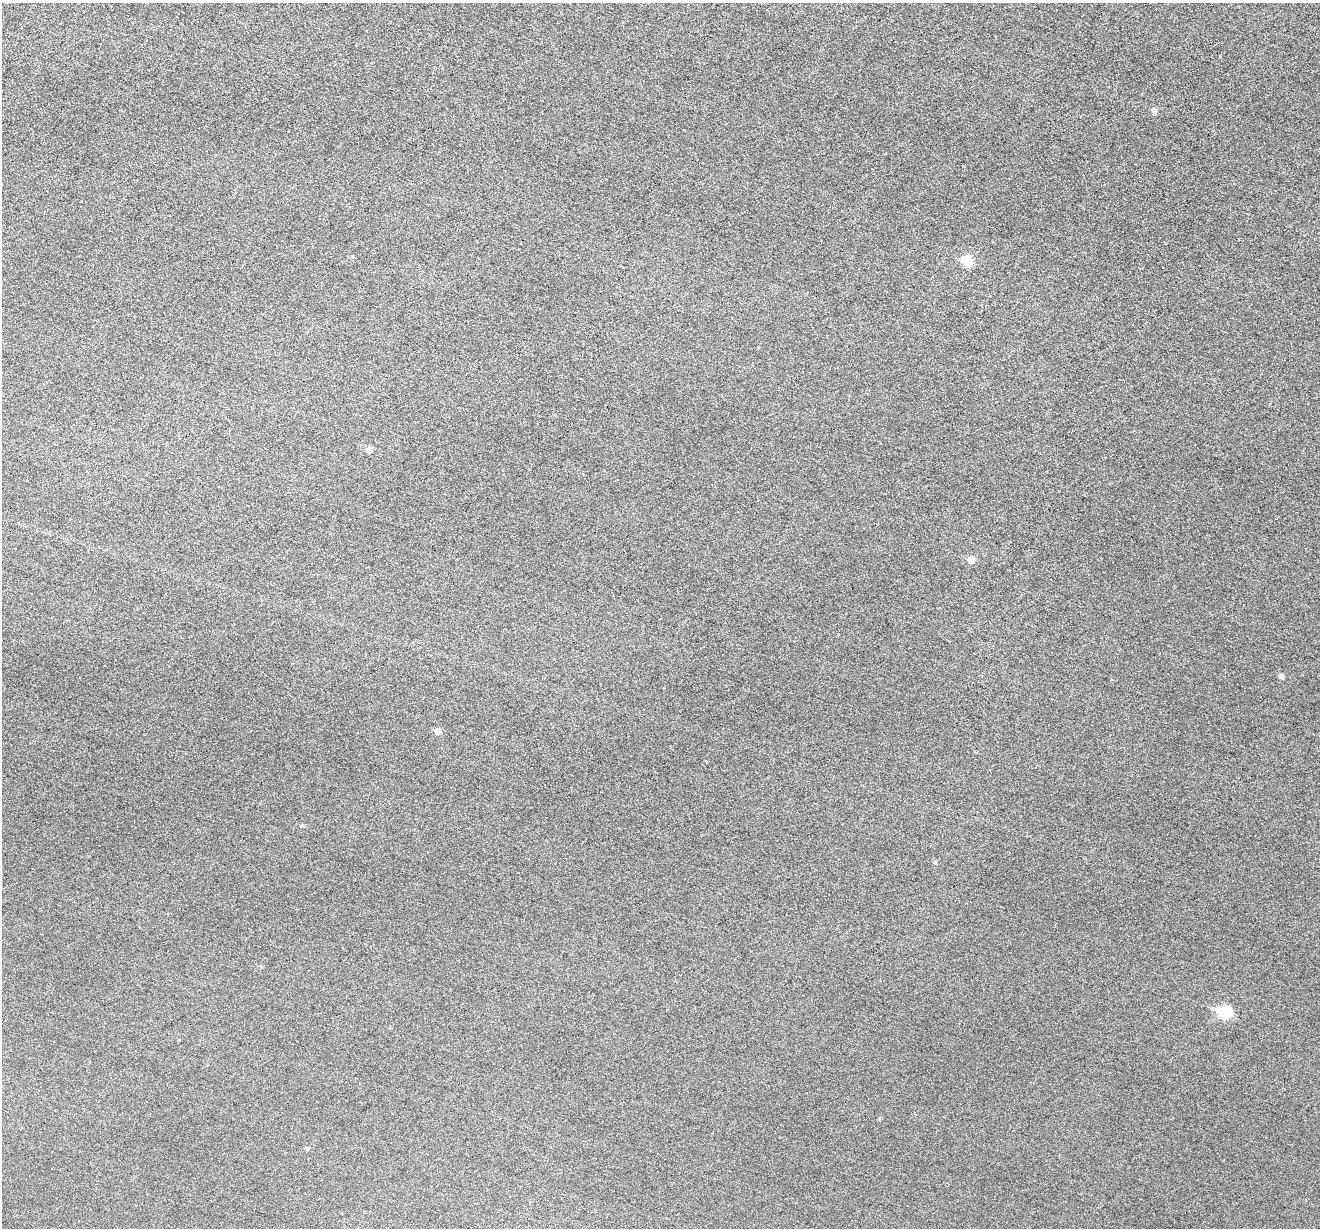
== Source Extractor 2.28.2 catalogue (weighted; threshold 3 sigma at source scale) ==
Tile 10 of 4 x 4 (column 2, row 3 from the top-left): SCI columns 1319-2636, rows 1357-2582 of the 5274 x 5294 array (HDU 1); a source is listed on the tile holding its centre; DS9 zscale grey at full resolution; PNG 1322 x 1230 px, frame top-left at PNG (2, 3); no overlay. Nothing masked; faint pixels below the display range render black.
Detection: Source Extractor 2.28.2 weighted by HDU 2 'WHT'; one run over the whole footprint, this tile lists its part. Background 0.0474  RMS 0.0055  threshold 0.0225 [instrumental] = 3 sigma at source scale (4.09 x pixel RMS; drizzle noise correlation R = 1.36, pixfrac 0.8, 0.05/0.05 arcsec/px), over >= 5 px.
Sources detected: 11; all 11 listed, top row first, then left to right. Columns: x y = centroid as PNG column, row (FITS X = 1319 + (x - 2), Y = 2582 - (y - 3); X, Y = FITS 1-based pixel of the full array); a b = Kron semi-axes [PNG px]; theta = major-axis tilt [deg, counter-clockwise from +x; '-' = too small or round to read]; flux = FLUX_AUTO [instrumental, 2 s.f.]
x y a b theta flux
1154 111 6 6 - 1.9
967 262 6 6 - 18
369 450 5 5 - 3.4
971 560 6 5 - 4.7
1281 676 5 5 - 1.8
438 731 6 5 - 3.8
302 826 5 4 - 0.79
935 862 5 4 - 0.69
261 966 4 4 - 0.52
1224 1012 8 6 -15 34
307 1149 5 5 - 0.82